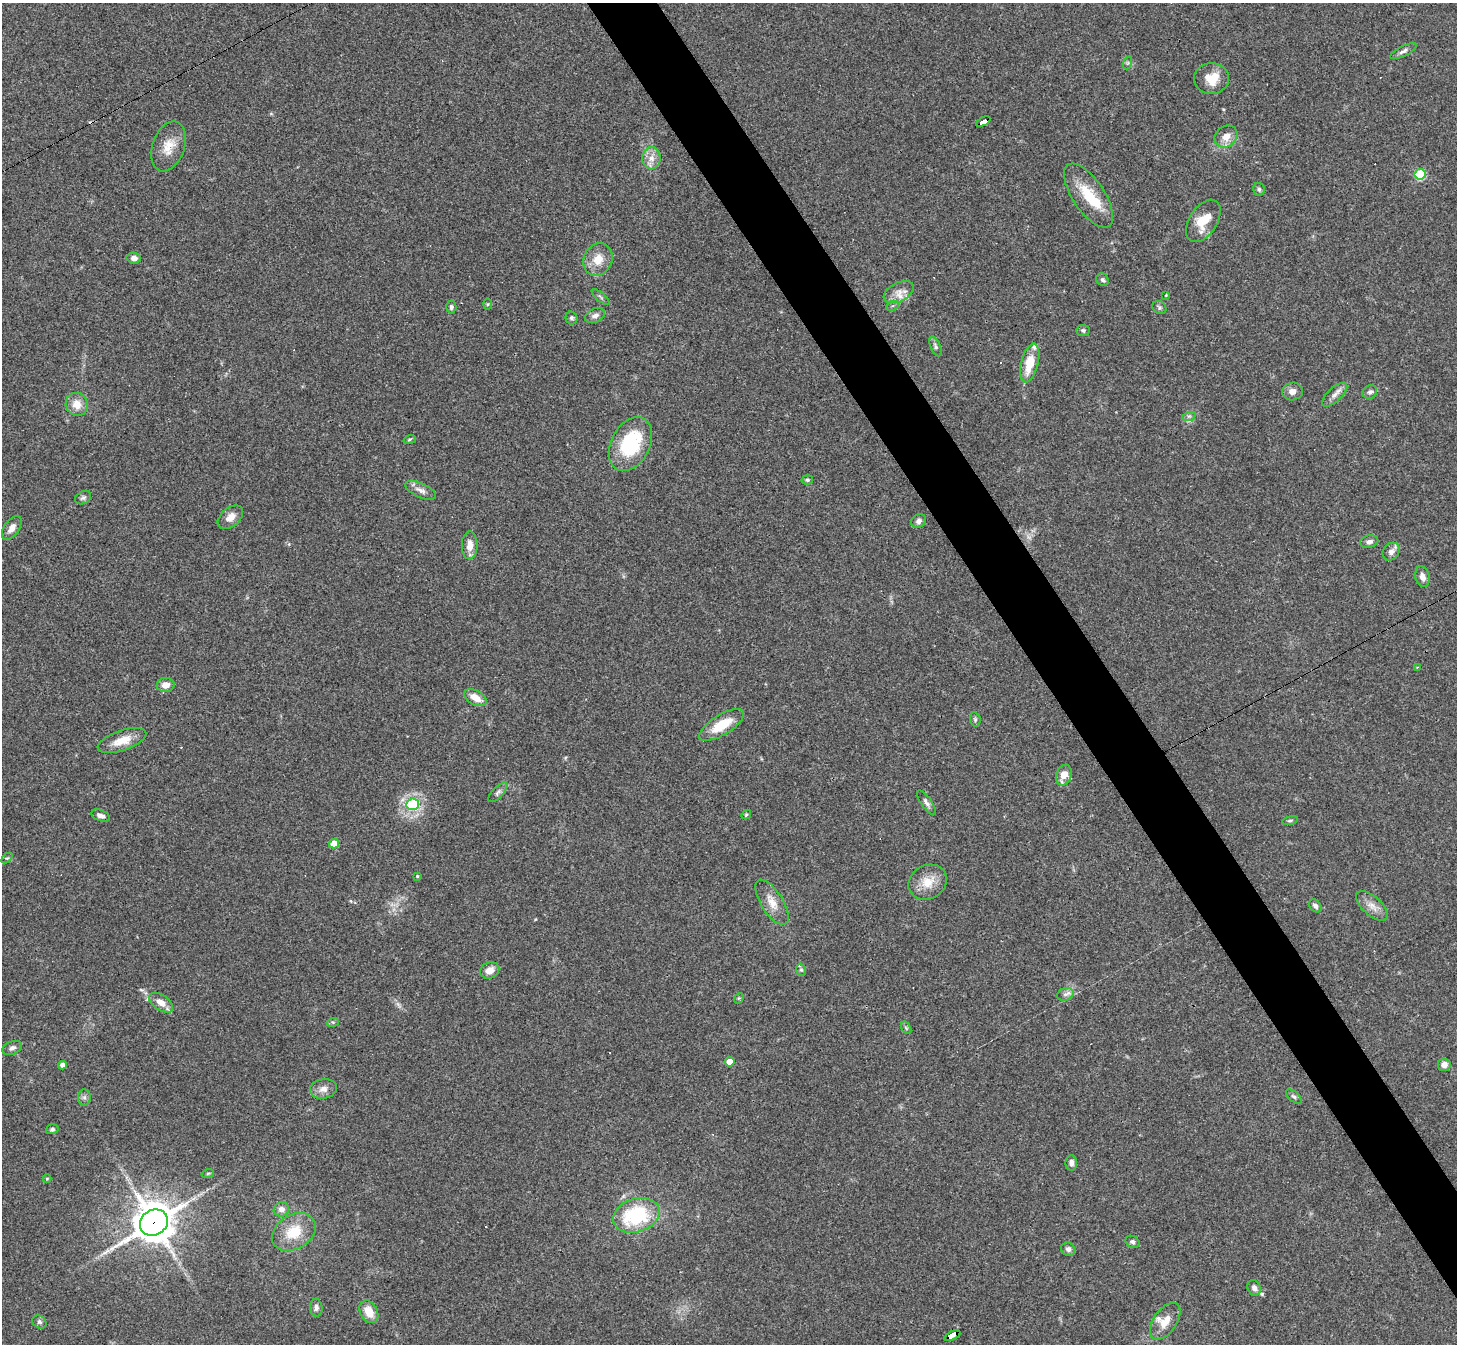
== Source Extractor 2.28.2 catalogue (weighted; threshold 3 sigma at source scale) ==
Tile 6 of 4 x 4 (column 2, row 2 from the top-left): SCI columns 1455-2909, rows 2838-4179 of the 5818 x 5810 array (HDU 1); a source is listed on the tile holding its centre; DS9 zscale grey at full resolution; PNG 1459 x 1346 px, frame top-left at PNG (2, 3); each listed source drawn as its Kron ellipse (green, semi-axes under 4 px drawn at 4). Shown black and unused: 5% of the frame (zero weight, under 3 of 4 exposures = <1% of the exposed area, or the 3 px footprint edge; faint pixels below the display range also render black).
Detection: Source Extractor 2.28.2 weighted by HDU 2 'WHT'; one run over the whole footprint, this tile lists its part. Background 0.0538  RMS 0.0051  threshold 0.0228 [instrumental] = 3 sigma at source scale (4.5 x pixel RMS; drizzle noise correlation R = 1.50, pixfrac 1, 0.05/0.05 arcsec/px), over >= 5 px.
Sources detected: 101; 2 too faint to see at this stretch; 1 inside a brighter object's white glare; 3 cosmic-ray / hot-pixel residue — neither listed nor drawn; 2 inside a brighter listed object's ellipse — not listed separately; the other 93 listed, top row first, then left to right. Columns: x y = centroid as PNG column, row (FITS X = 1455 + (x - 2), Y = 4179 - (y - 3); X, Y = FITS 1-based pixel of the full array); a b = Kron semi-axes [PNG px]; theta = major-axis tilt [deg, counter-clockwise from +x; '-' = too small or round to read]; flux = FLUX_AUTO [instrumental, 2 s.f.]
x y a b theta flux
1404 51 14 5 26 1.7
1127 63 7 4 71 0.79
1212 78 17 15 5 9.5
983 122 8 4 26 76
1226 136 12 10 38 5.1
168 146 26 16 71 8.9
651 158 11 9 90 4.1
1420 174 5 5 - 30
1259 189 6 5 - 1.1
1089 195 37 16 -56 17
1203 221 23 14 57 11
134 258 7 5 -10 2.3
598 259 17 14 64 7.9
1102 280 7 6 - 1.1
899 292 16 9 27 4.9
1166 295 4 3 - 0.4
601 297 11 3 -41 0.85
487 304 6 4 89 0.61
892 306 7 4 26 1
451 307 6 5 - 1.1
1159 308 7 6 - 1
595 316 10 7 26 2.3
572 318 6 6 - 1.1
1083 330 6 5 - 1.1
936 346 10 5 -67 1.2
1030 363 20 8 76 12
1292 392 10 9 - 2.8
1370 392 7 6 - 1.6
1335 395 16 7 42 3
77 404 12 11 - 6
1189 416 7 4 17 1.1
410 439 6 4 19 0.7
630 444 29 19 62 35
807 480 6 4 10 0.97
421 490 17 7 -25 3.1
83 498 8 6 30 1.2
230 517 15 9 40 4.4
918 521 8 6 33 1.8
12 528 13 7 55 3.8
1369 542 9 6 14 1.8
470 545 14 8 89 4.8
1391 552 9 7 49 2.8
1422 577 10 7 -75 2.8
1417 667 2 2 - 0.32
165 685 9 7 8 3.9
475 698 12 7 -30 5.8
975 719 7 5 -78 0.88
722 725 25 10 31 13
122 740 25 10 19 8.1
1064 775 10 7 72 6.8
498 792 12 5 47 1.6
926 803 14 5 -55 1.8
413 804 6 6 - 28
746 814 5 4 - 0.67
101 816 10 5 -21 2
1290 821 8 3 11 0.77
334 844 5 5 - 10
7 858 6 4 42 0.65
417 876 3 3 - 0.5
928 882 20 16 28 9.2
772 902 26 11 -58 7
1315 906 7 5 -46 1.6
1372 906 20 9 -42 4.8
490 970 10 8 23 4.3
801 970 6 5 - 0.82
1065 994 8 6 20 1.8
739 998 6 4 43 0.6
161 1003 13 7 -34 4.7
333 1022 6 4 16 0.65
906 1028 7 4 -57 0.74
12 1048 10 6 23 2
730 1062 5 5 - 5
62 1065 4 4 - 2.4
1444 1065 6 6 - 3
323 1089 13 9 9 3.7
84 1097 8 6 89 1.5
1294 1097 9 5 -41 1.3
52 1129 6 4 17 1
1071 1163 7 5 -89 2.4
208 1173 6 4 19 0.57
47 1179 4 4 - 0.5
281 1209 7 7 - 2.9
636 1215 24 16 18 38
154 1222 14 12 32 1400
294 1232 23 17 30 15
1132 1242 7 5 -30 1.3
1068 1249 7 6 - 1.9
1254 1288 8 6 -64 2.3
316 1308 9 6 -86 1.8
369 1312 12 8 -61 7.8
1165 1321 21 11 55 6.9
39 1322 7 6 - 1.2
952 1336 8 4 27 210
Overlapping masked pixels (flux is a lower limit): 3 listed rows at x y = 983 122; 154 1222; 952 1336